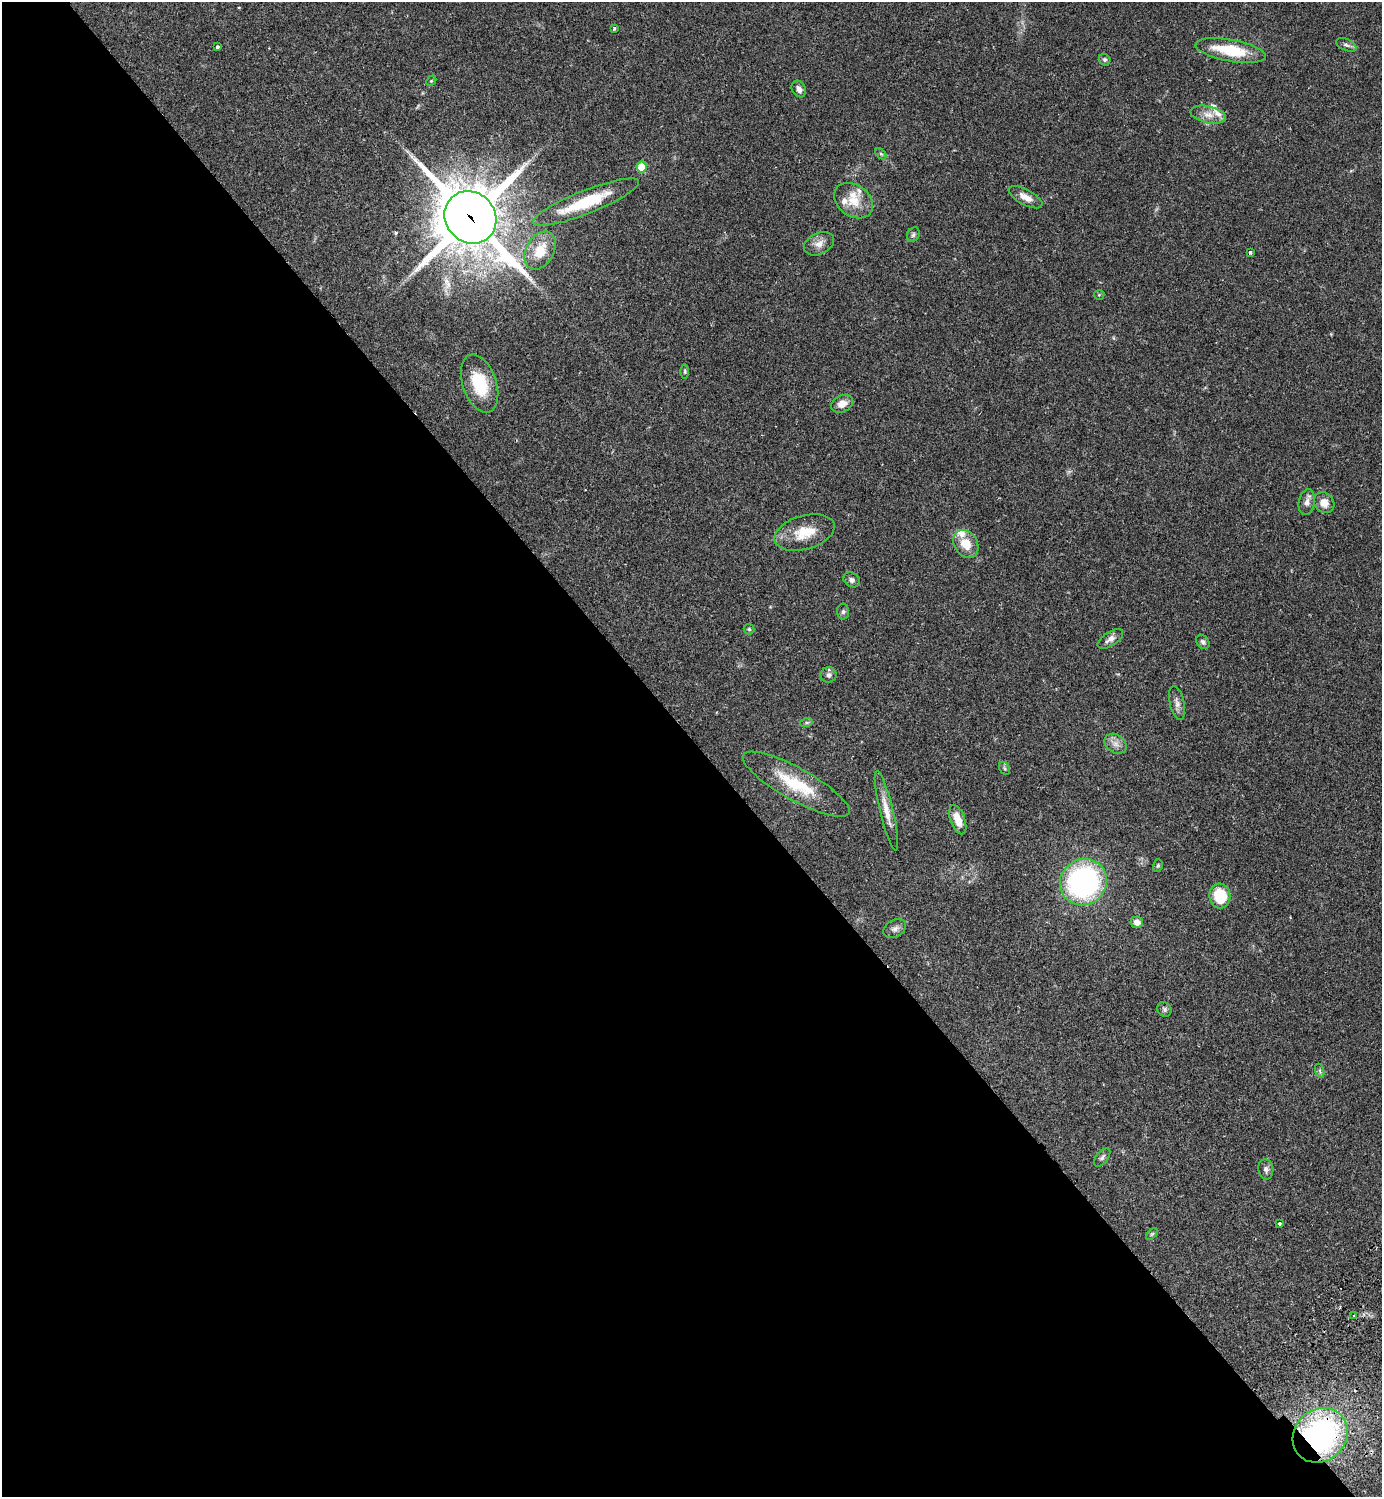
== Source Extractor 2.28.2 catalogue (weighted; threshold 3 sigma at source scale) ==
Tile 9 of 4 x 4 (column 1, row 3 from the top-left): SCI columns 344-1723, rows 1540-3034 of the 6069 x 6072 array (HDU 1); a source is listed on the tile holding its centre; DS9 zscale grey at full resolution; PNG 1384 x 1499 px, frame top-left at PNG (2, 2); each listed source drawn as its Kron ellipse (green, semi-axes under 4 px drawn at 4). Shown black and unused: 51% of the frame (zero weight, under 2 of 3 exposures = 3% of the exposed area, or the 3 px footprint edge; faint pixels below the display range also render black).
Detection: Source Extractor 2.28.2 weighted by HDU 2 'WHT'; one run over the whole footprint, this tile lists its part. Background 0.0696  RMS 0.0052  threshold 0.0235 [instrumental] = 3 sigma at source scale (4.5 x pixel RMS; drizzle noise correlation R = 1.50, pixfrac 1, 0.05/0.05 arcsec/px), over >= 5 px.
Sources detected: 59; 2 cosmic-ray / hot-pixel residue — neither listed nor drawn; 5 inside a brighter listed object's ellipse — not listed separately; the other 52 listed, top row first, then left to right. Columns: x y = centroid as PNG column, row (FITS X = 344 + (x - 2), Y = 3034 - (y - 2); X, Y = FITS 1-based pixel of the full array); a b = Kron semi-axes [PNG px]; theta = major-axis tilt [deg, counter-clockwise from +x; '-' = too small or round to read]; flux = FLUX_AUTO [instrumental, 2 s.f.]
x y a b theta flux
614 28 3 2 - 0.8
1346 45 11 5 -22 1.6
217 47 3 3 - 1.7
1231 51 36 11 -10 21
1105 60 6 5 - 0.96
431 81 6 4 44 0.59
799 89 9 6 -58 2.6
1208 115 18 8 -12 5.1
881 154 6 4 -44 0.82
642 167 5 5 - 14
1025 197 19 7 -28 4.6
854 201 21 16 -36 10
586 202 57 11 22 27
470 217 27 25 -48 3200
913 235 8 6 59 1.2
819 244 16 10 25 4.3
540 251 20 14 61 12
1250 252 4 3 - 1.1
1099 295 5 5 - 0.54
685 371 7 3 90 0.64
479 383 30 17 -71 22
842 404 12 8 25 4.7
1307 502 13 8 80 2.6
1324 503 11 9 -47 4.7
805 532 31 17 16 13
966 544 15 11 -57 8.9
852 580 9 7 -30 1.8
843 612 8 6 89 1.2
749 629 5 5 - 0.68
1110 639 14 7 34 2.8
1203 642 7 6 - 1.3
828 675 8 7 - 1.7
1177 703 17 7 -77 2.6
806 723 6 4 18 0.89
1116 744 12 9 -35 3.3
1005 768 7 5 -56 0.92
796 784 60 16 -29 25
886 811 41 6 -76 6.9
958 820 15 7 -70 7.3
1158 865 6 5 - 0.75
1083 882 24 22 39 110
1220 896 12 10 -84 18
1137 922 6 6 - 3.2
895 929 12 8 30 2.4
1164 1009 8 7 - 1.2
1320 1071 7 4 -71 0.95
1102 1157 11 5 51 1.4
1266 1169 10 7 -83 1.7
1280 1224 3 3 - 1.7
1152 1234 7 4 45 0.82
1353 1316 3 2 - 0.66
1320 1435 29 26 44 110
Overlapping masked pixels (flux is a lower limit): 2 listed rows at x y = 470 217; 1320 1435